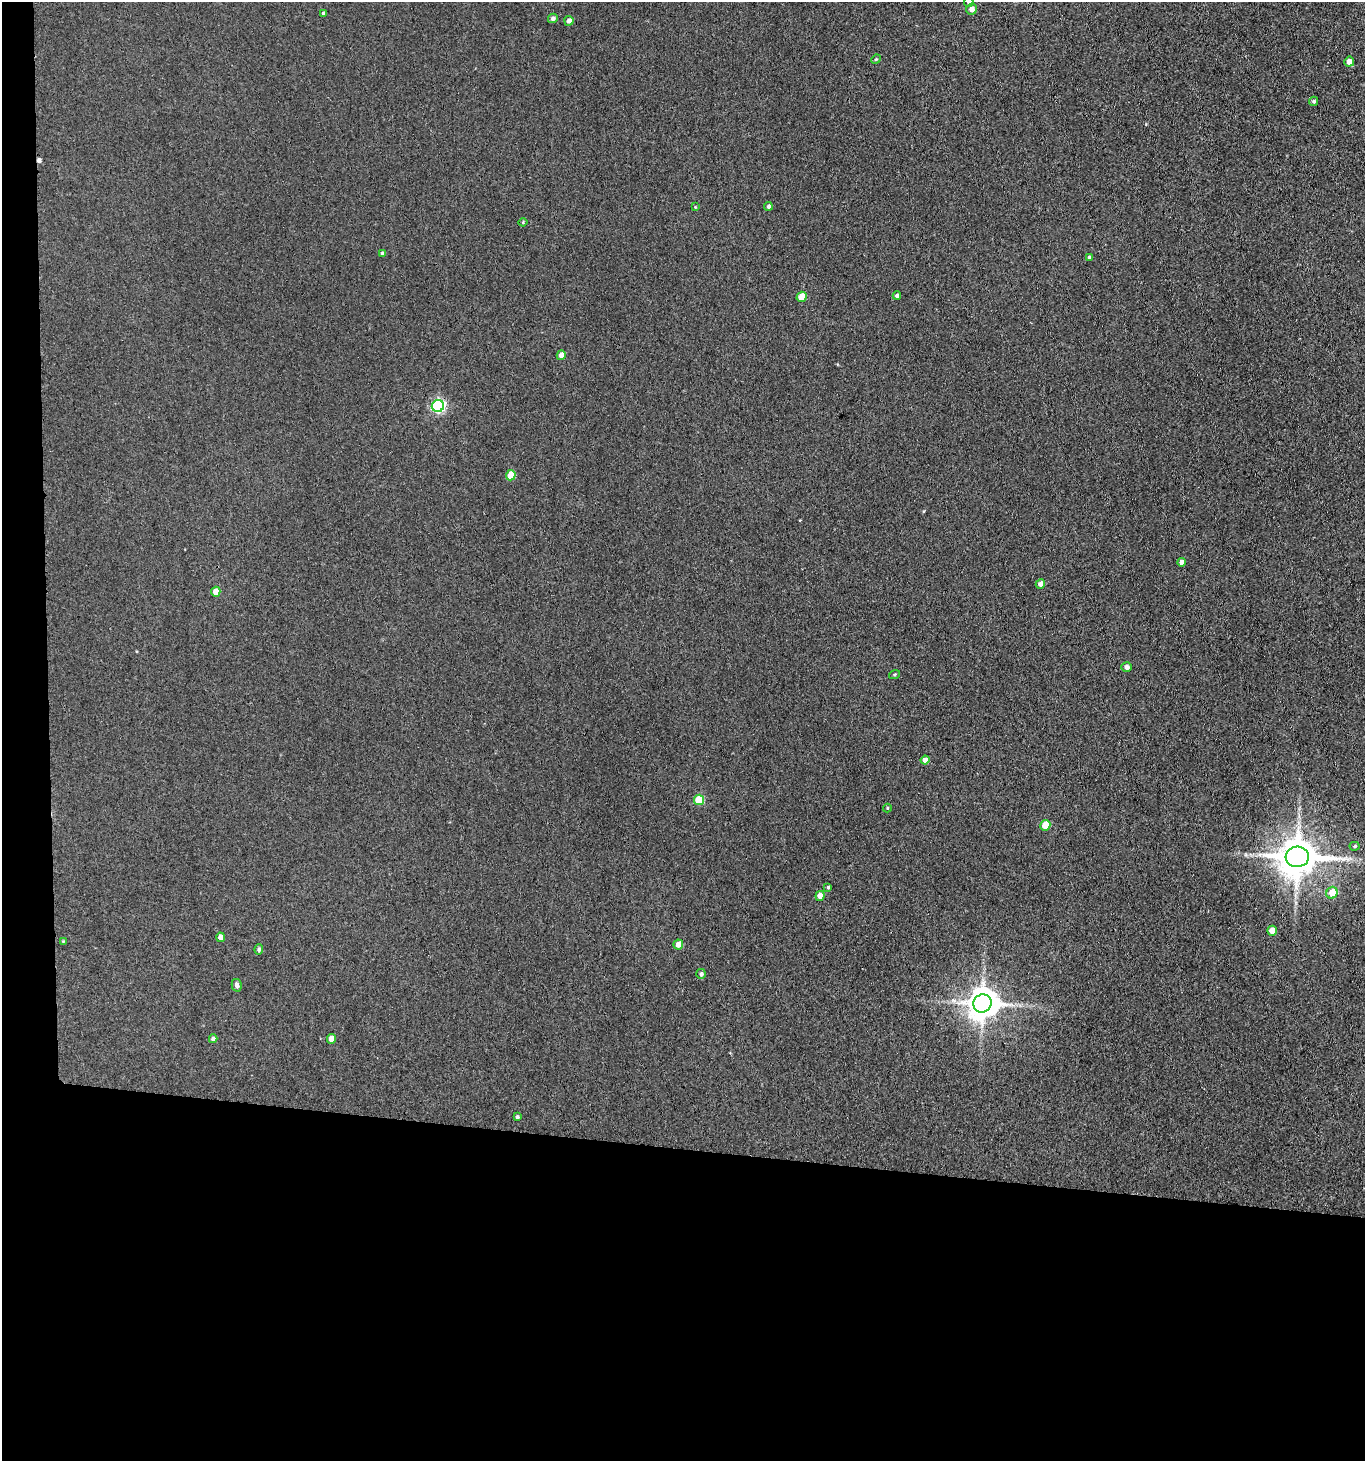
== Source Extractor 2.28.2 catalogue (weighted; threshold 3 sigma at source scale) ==
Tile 7 of 3 x 3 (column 1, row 3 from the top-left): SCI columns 220-1582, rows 6-1464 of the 4470 x 4389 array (HDU 1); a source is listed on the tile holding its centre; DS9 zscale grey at full resolution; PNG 1367 x 1463 px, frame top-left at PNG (2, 2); each listed source drawn as its Kron ellipse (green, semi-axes under 4 px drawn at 4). Shown black and unused: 24% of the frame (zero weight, under 3 of 4 exposures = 5% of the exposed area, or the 3 px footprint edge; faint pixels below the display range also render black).
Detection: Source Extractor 2.28.2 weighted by HDU 2 'WHT'; one run over the whole footprint, this tile lists its part. Background 0.0681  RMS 0.0066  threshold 0.0295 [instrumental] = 3 sigma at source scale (4.5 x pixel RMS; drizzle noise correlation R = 1.50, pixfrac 1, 0.05/0.05 arcsec/px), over >= 5 px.
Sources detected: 44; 1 cosmic-ray / hot-pixel residue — neither listed nor drawn; the other 43 listed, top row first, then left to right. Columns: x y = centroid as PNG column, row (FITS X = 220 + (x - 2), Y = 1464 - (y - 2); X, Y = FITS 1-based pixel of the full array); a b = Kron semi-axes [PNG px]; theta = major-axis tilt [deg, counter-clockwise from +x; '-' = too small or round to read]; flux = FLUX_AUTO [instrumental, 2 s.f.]
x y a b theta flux
969 2 5 5 - 2.6
971 9 5 5 - 3.9
323 14 4 4 - 1.5
553 18 5 4 - 1.9
569 21 5 4 - 3
876 59 5 4 - 0.65
1349 62 5 5 - 4.6
1314 101 4 4 - 1.2
768 206 4 4 - 1.8
695 207 3 2 - 0.46
523 222 4 3 - 0.68
382 253 4 3 - 1.3
1089 257 4 3 - 1
897 296 4 4 - 1.7
802 297 5 5 - 13
561 355 5 4 - 4.9
438 406 6 6 - 110
511 475 5 4 - 18
1181 562 4 4 - 3.7
1040 584 5 4 - 3.8
216 592 5 4 - 9.4
1127 667 5 5 - 2.7
894 674 6 3 19 0.64
925 760 4 4 - 4.4
699 800 5 5 - 26
887 808 4 4 - 0.62
1045 825 5 5 - 14
1355 846 5 4 - 0.8
1297 857 12 10 5 2200
828 887 4 4 - 0.83
1332 893 6 5 - 12
820 896 5 4 - 7.5
1272 931 5 4 - 7.1
221 937 5 4 - 4.4
63 941 4 4 - 0.54
678 944 5 4 - 5.2
259 949 5 4 - 1.4
701 974 5 4 - 1.5
237 985 6 5 - 2.6
982 1003 9 9 - 1200
213 1039 4 4 - 1.8
331 1039 5 4 - 7.2
517 1117 3 3 - 1.2
Isophote crosses this tile's border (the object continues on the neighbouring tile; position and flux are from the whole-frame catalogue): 1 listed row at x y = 969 2